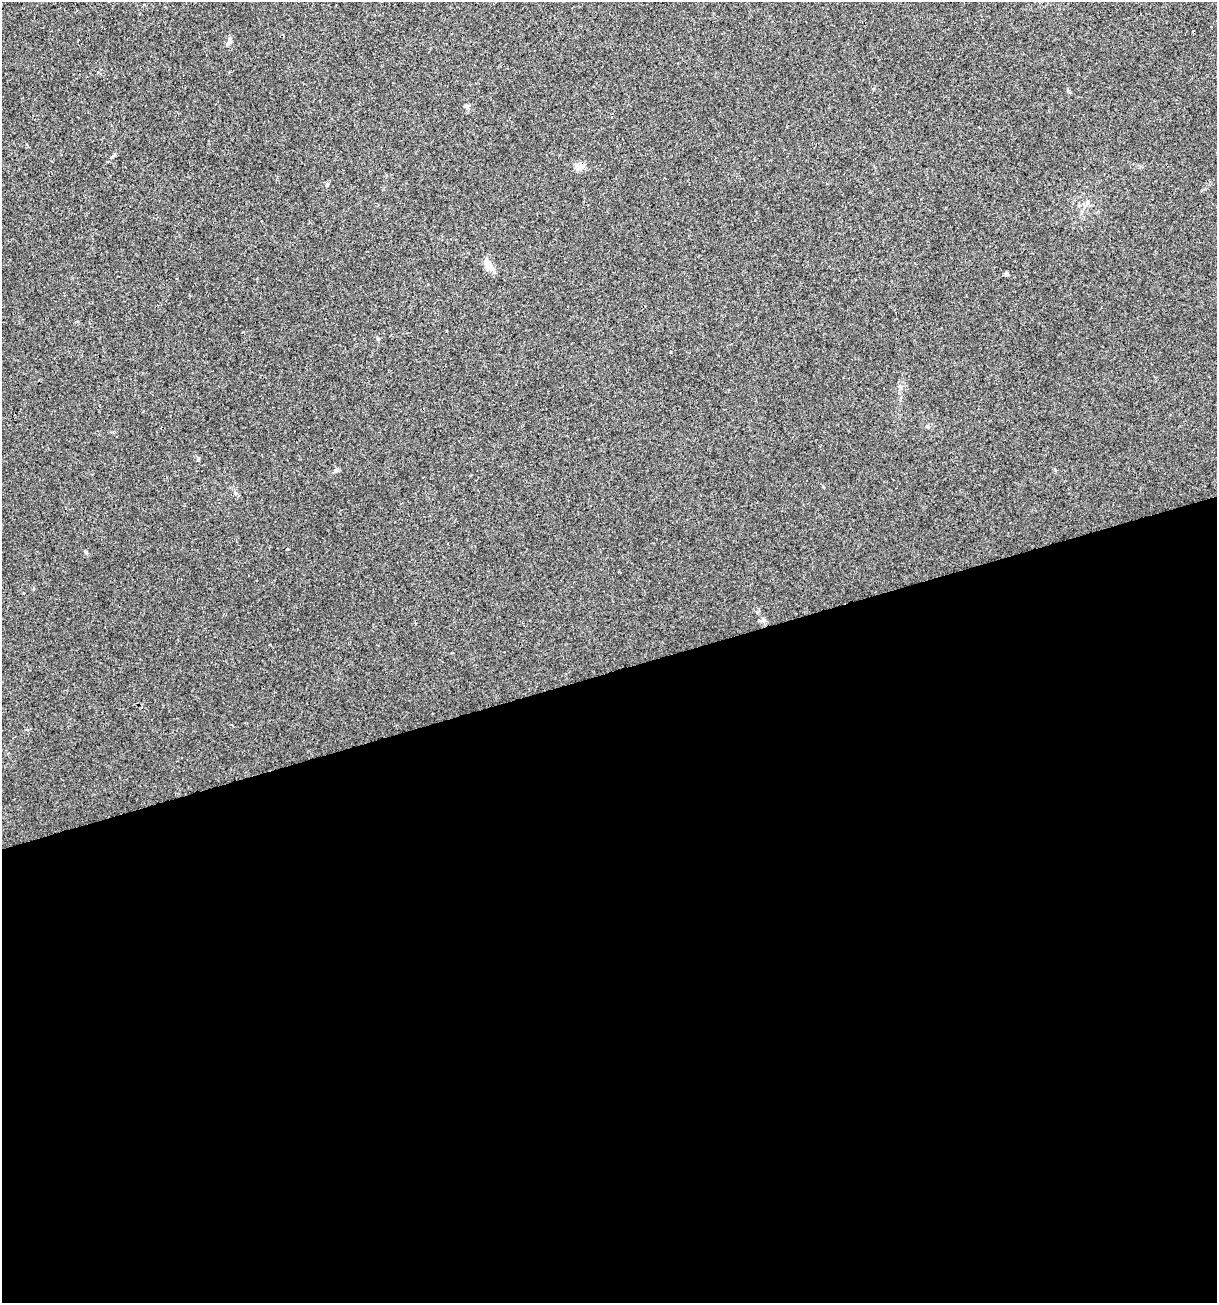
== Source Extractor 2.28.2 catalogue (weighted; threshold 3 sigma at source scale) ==
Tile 15 of 4 x 4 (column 3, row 4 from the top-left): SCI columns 2532-3746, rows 1-1301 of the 5012 x 5207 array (HDU 1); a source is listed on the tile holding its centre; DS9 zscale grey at full resolution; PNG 1219 x 1305 px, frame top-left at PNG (2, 2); no overlay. Shown black and unused: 48% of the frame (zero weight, under 3 of 4 exposures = <1% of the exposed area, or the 3 px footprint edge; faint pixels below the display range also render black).
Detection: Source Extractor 2.28.2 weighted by HDU 2 'WHT'; one run over the whole footprint, this tile lists its part. Background 0.00294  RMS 0.0027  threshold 0.0121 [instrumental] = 3 sigma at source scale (4.5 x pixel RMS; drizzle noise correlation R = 1.50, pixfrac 1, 0.0396/0.0396 arcsec/px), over >= 5 px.
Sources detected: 5; all 5 listed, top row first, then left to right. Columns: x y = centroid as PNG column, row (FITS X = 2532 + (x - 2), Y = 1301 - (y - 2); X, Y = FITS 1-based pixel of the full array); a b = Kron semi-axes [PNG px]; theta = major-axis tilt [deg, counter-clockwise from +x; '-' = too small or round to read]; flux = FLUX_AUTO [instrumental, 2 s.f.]
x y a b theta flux
229 42 10 5 68 0.83
579 166 12 9 -1 1.7
489 265 20 8 -56 1.9
1006 274 4 4 - 0.65
336 470 7 5 24 0.52